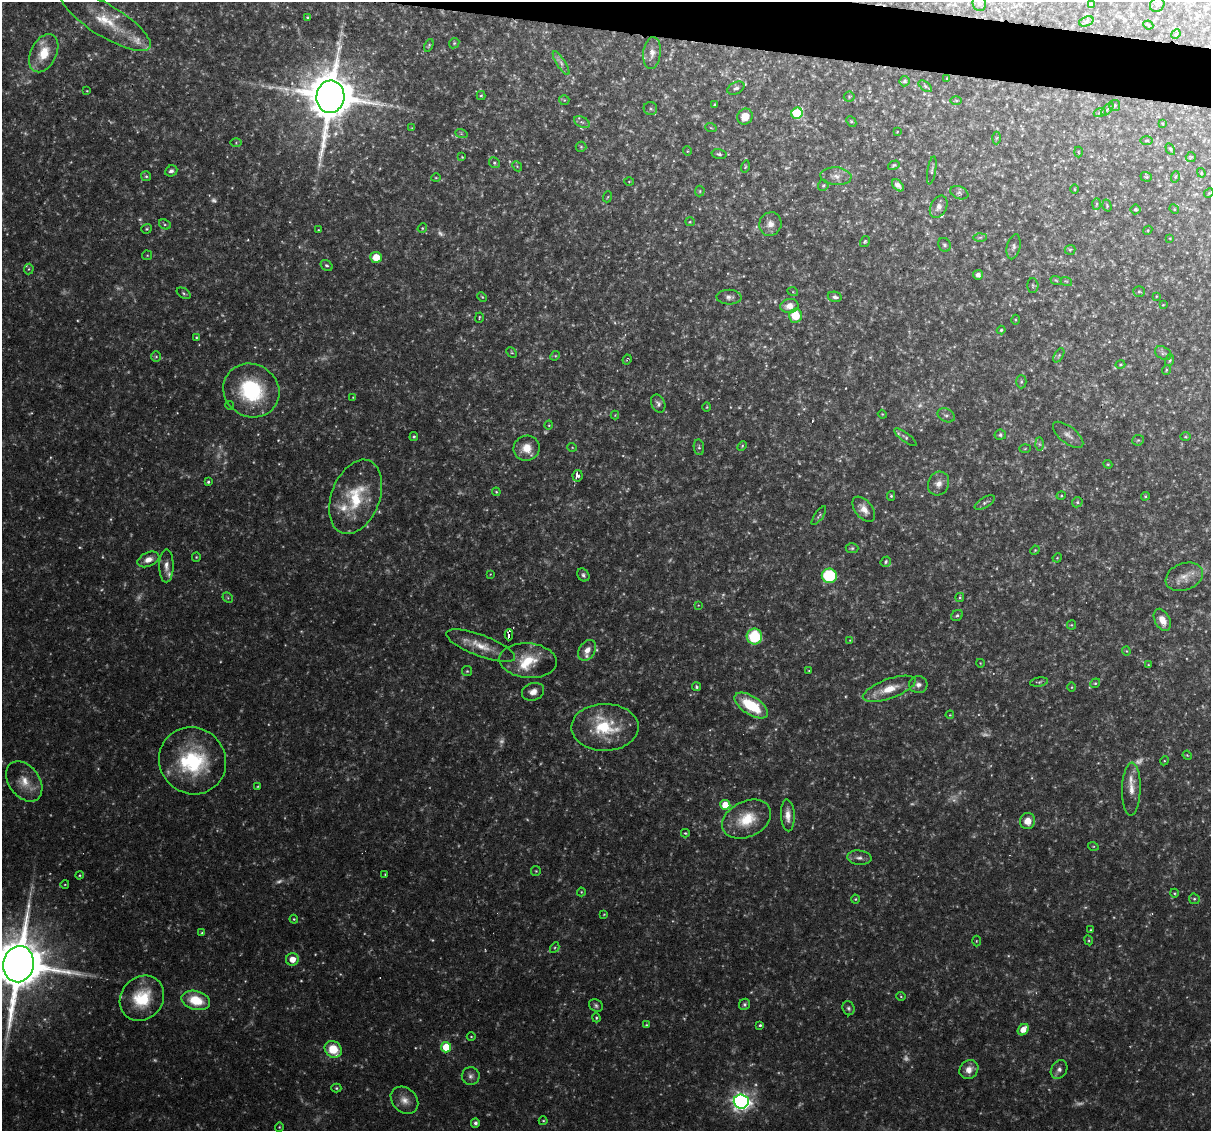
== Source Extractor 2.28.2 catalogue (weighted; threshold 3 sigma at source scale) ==
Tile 11 of 4 x 4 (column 3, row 3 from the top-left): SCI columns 2421-3629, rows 1242-2370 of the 4839 x 4860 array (HDU 1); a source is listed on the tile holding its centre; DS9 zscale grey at full resolution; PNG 1213 x 1133 px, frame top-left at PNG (2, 2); each listed source drawn as its Kron ellipse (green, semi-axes under 4 px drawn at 4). Shown black and unused: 3% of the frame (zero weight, under 3 of 6 exposures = <1% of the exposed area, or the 3 px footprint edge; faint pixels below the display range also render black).
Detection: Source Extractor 2.28.2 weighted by HDU 2 'WHT'; one run over the whole footprint, this tile lists its part. Background 0.0523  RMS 0.0048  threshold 0.0198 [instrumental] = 3 sigma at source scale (4.09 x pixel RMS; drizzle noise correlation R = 1.36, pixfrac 0.8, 0.05/0.05 arcsec/px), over >= 5 px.
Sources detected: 329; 79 too faint to see at this stretch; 2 cosmic-ray / hot-pixel residue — neither listed nor drawn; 7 inside a brighter listed object's ellipse — not listed separately; the other 241 listed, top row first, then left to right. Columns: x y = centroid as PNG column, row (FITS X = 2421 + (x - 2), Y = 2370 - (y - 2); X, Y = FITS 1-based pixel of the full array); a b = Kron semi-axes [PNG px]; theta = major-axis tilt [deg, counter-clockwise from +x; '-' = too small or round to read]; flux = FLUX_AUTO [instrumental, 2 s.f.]
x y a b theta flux
979 3 8 6 -74 1.8
1091 4 4 4 - 0.52
1157 5 8 6 51 1.3
307 18 3 3 - 0.56
106 21 51 16 -31 18
1086 21 7 4 19 0.94
1148 25 5 3 - 0.56
1176 34 5 4 - 0.64
454 43 5 4 - 0.63
429 45 7 4 69 0.65
44 53 20 13 63 11
652 53 16 8 84 4
561 63 14 4 -57 2
947 78 3 3 - 0.34
905 81 5 5 - 1.2
925 86 7 4 -36 0.85
736 88 9 5 27 1.2
87 91 3 2 - 0.33
481 95 4 4 - 0.55
330 97 16 14 84 2900
849 97 5 5 - 0.6
564 100 5 5 - 0.66
956 101 6 4 -1 0.48
715 104 4 3 - 0.41
1115 105 5 5 - 0.85
650 108 7 6 - 1.1
1107 109 8 3 45 0.57
1100 112 6 3 19 0.67
797 113 6 5 - 33
745 117 8 7 - 6.3
582 122 8 5 -24 1.2
851 122 6 4 -47 0.76
1163 124 4 2 - 0.33
412 128 3 3 - 0.32
711 128 6 3 -19 0.53
897 132 3 3 - 0.3
461 133 6 4 -20 0.59
997 138 6 4 87 0.59
1146 140 6 3 1 0.58
236 143 6 4 1 0.5
581 147 5 5 - 0.59
1170 149 6 4 -61 0.6
687 151 4 4 - 0.47
1078 152 5 3 - 0.42
719 154 7 4 -14 1
462 157 3 3 - 0.32
1191 157 5 5 - 0.6
494 163 6 5 - 0.79
894 165 6 4 29 0.76
517 166 5 4 - 0.6
745 166 6 3 72 0.54
932 170 14 3 80 1
171 171 6 5 - 1.5
1201 173 5 3 - 0.56
146 176 5 5 - 0.71
836 176 15 9 -5 3.5
1146 177 6 4 -19 0.74
1175 177 6 4 72 0.6
436 178 5 3 - 0.44
629 182 5 3 - 0.4
823 185 6 5 - 0.7
898 185 7 4 -47 1.9
1075 189 4 3 - 0.39
700 191 5 5 - 0.67
959 193 9 6 -22 1.3
1209 193 5 4 - 0.47
607 197 6 3 69 0.48
1097 204 6 4 88 0.71
1107 205 6 4 -72 0.55
939 207 12 8 63 2.5
1136 209 5 5 - 0.85
1174 209 5 4 - 0.5
690 222 5 4 - 0.47
165 224 6 4 -28 0.81
770 224 12 11 - 3.7
422 228 5 4 - 0.59
147 229 5 4 - 0.69
318 230 4 2 - 0.33
1148 230 5 4 - 0.45
980 237 6 4 1 0.76
1170 238 3 2 - 0.31
865 241 6 4 58 0.74
944 245 7 6 - 1
1013 247 13 6 77 1.6
1070 250 5 5 - 0.58
147 255 5 5 - 0.51
376 257 6 5 - 7.8
327 266 6 5 - 0.93
29 269 5 5 - 0.69
978 275 5 4 - 1.9
1056 280 6 3 -20 0.48
1066 281 6 3 -18 0.51
1033 285 7 5 -89 0.78
793 292 5 3 - 0.47
1139 292 6 5 - 0.81
184 293 7 5 -32 0.88
1156 296 4 2 - 0.3
482 297 5 4 - 0.53
729 297 12 7 -1 2.1
835 297 7 5 -12 1.5
1163 305 3 2 - 0.31
789 306 9 7 12 3.9
795 316 7 6 - 10
479 318 5 3 - 0.52
1015 320 5 3 - 0.49
1001 330 4 4 - 0.72
196 337 4 3 - 0.46
512 352 6 4 -45 0.56
1163 353 9 6 -33 1.3
1059 355 8 4 59 0.96
555 356 5 4 - 0.55
156 357 5 5 - 0.67
627 359 5 3 - 0.59
1170 360 6 4 72 0.59
1120 364 5 4 - 0.59
1166 370 5 3 - 0.46
1021 382 7 5 -90 0.87
251 390 29 26 -32 41
353 397 4 3 - 0.36
658 403 9 6 -65 1.6
229 405 4 3 - 0.35
707 407 5 3 - 0.43
882 414 4 3 - 0.4
615 415 4 4 - 0.41
946 415 9 6 -26 1.4
549 425 4 3 - 0.4
1000 435 5 5 - 0.96
1068 435 18 8 -38 3
414 437 4 4 - 0.67
905 437 14 4 -37 1.2
1185 437 5 3 - 0.45
1138 440 6 5 - 0.78
1039 444 6 4 -89 0.83
742 446 5 3 - 0.53
572 447 5 3 - 0.4
699 447 8 5 -82 0.9
527 448 13 12 - 7.4
1025 449 5 3 - 0.44
1108 464 4 4 - 0.53
578 476 6 5 - 2.1
208 482 3 3 - 0.78
938 483 12 10 65 3.5
496 492 4 3 - 0.49
891 496 5 4 - 0.67
1061 496 5 3 - 0.44
1145 496 4 3 - 0.6
356 497 39 24 69 27
1077 502 5 5 - 0.75
985 503 11 5 31 1.3
864 509 14 8 -51 4.3
819 516 11 3 55 0.89
852 548 6 5 - 0.88
1035 550 5 4 - 0.5
196 557 5 4 - 0.53
1057 558 5 3 - 0.44
148 559 11 7 23 3.8
886 562 5 5 - 0.91
166 566 16 7 89 3.3
490 574 4 4 - 0.38
583 575 7 5 -51 1.2
829 576 7 7 - 36
1184 577 19 13 20 5.6
960 597 4 3 - 0.63
228 598 6 4 -47 0.74
698 605 4 4 - 0.4
957 615 6 5 - 0.97
1162 620 12 7 -63 5.3
1071 625 4 4 - 0.46
509 635 5 3 - 4.6
754 637 8 7 - 26
850 640 4 3 - 0.34
481 646 36 10 -20 9.9
587 650 11 8 56 3.8
1126 651 4 4 - 0.46
528 661 28 17 -5 14
980 663 4 3 - 0.32
1148 665 3 3 - 0.4
467 671 5 5 - 0.62
809 671 4 3 - 0.35
1039 682 9 4 9 0.84
1095 683 5 4 - 0.67
918 685 9 8 - 2.2
697 687 4 4 - 0.78
1072 687 5 3 - 0.42
889 689 28 9 20 9.1
533 692 11 8 19 3.9
751 706 19 9 -33 22
950 715 4 3 - 0.38
605 727 34 23 1 26
1187 755 5 3 - 0.45
193 761 34 33 - 45
1164 761 4 3 - 0.45
24 781 22 15 -53 8.9
258 786 3 3 - 0.45
1131 789 26 9 88 6.1
725 805 5 5 - 11
788 815 16 7 -87 4.1
747 819 26 18 26 16
1028 821 8 7 - 5.2
685 833 4 3 - 0.53
1093 846 5 3 - 0.49
859 858 12 7 -6 2.3
536 871 5 5 - 0.54
385 874 3 2 - 0.31
80 875 4 3 - 0.47
65 884 4 3 - 0.38
581 892 4 4 - 0.44
1174 893 4 3 - 0.47
855 899 4 4 - 0.51
1194 899 5 5 - 0.81
604 914 3 2 - 0.36
294 919 4 4 - 0.51
1091 930 4 3 - 0.49
202 933 4 4 - 0.59
1089 940 5 4 - 0.57
976 941 5 3 - 0.42
555 947 5 3 - 0.49
292 959 6 6 - 5.1
19 964 18 15 81 4000
901 996 4 4 - 0.5
142 998 24 21 49 21
196 1000 14 9 -14 14
744 1004 6 5 - 0.95
596 1005 7 5 -27 1.1
849 1008 7 6 - 1.1
596 1018 4 3 - 0.55
646 1025 3 3 - 0.47
760 1025 4 3 - 0.72
1023 1030 6 5 - 5.9
471 1037 4 3 - 0.43
446 1047 5 5 - 14
333 1049 9 8 - 12
969 1070 10 9 - 4
1059 1070 10 7 57 2
471 1076 9 9 - 2
336 1088 5 4 - 0.59
404 1100 15 12 -43 4.7
741 1101 7 7 - 230
543 1121 4 4 - 0.49
475 1123 5 4 - 1.5
279 1127 4 4 - 0.48
Overlapping masked pixels (flux is a lower limit): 1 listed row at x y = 509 635
Isophote crosses this tile's border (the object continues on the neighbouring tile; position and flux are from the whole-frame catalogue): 3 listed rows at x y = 979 3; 1157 5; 19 964